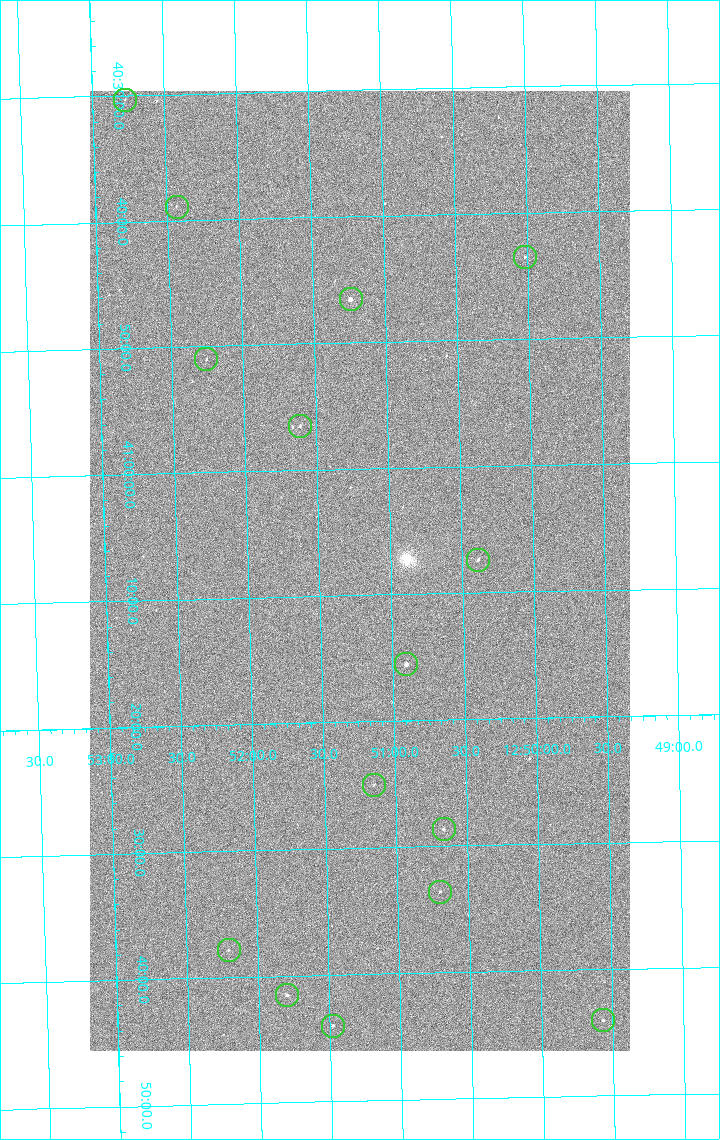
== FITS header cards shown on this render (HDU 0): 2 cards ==
NAXIS1  =                 1080 / length of data axis 1
NAXIS2  =                 1920 / length of data axis 2

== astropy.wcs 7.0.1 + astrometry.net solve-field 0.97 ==
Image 1080 x 1920 px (HDU 0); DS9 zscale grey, zoomed out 1/2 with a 90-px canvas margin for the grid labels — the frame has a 2x2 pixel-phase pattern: the four 2x2 pixel phases sit at different levels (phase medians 1012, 862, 801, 1012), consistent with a one-shot-colour (mosaic) sensor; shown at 1/2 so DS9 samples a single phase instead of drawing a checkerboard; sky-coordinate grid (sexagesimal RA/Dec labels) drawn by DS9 from the SOLVED WCS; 15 Tycho-2 reference stars matched to detected sources circled (green)
Header WCS: none
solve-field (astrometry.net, Tycho-2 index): SOLVED blind (the file carries no WCS)
Solved WCS: RA---TAN-SIP/DEC--TAN-SIP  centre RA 12:51:13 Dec +41:08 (192.80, +41.13 deg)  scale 2.38 arcsec/px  FOV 42.8' x 76.0'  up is -179 deg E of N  parity flipped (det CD > 0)
(file carries no celestial WCS; the grid is the blind solution)
Tycho-2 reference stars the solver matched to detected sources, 15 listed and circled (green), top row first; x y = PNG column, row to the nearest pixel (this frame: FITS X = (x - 90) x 2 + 1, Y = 1920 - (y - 91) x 2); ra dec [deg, ICRS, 3 dp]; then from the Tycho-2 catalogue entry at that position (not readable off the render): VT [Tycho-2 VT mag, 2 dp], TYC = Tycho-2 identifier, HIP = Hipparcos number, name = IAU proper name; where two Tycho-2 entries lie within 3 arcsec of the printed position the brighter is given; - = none
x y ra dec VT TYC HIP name
125 100 193.194 +40.505 12.48 3021-1340-1 - -
176 207 193.109 +40.648 12.32 3021-1216-1 - -
525 258 192.504 +40.725 11.86 3021-1162-1 - -
350 300 192.810 +40.776 9.69 3021-1108-1 - -
206 360 193.064 +40.851 11.36 3021-1025-1 - -
300 426 192.903 +40.941 11.82 3021-941-1 - -
478 560 192.596 +41.123 11.21 3021-53-1 - -
406 664 192.726 +41.259 9.76 3023-213-1 62700 -
374 785 192.787 +41.417 12.26 3023-139-1 - -
444 830 192.667 +41.478 11.08 3023-113-1 - -
440 892 192.675 +41.560 11.35 3023-88-1 - -
228 950 193.051 +41.631 12.16 3023-47-1 - -
287 996 192.949 +41.692 10.25 3023-19-1 - -
603 1020 192.392 +41.734 11.39 3023-243-1 - -
332 1026 192.870 +41.734 10.72 3023-898-1 - -